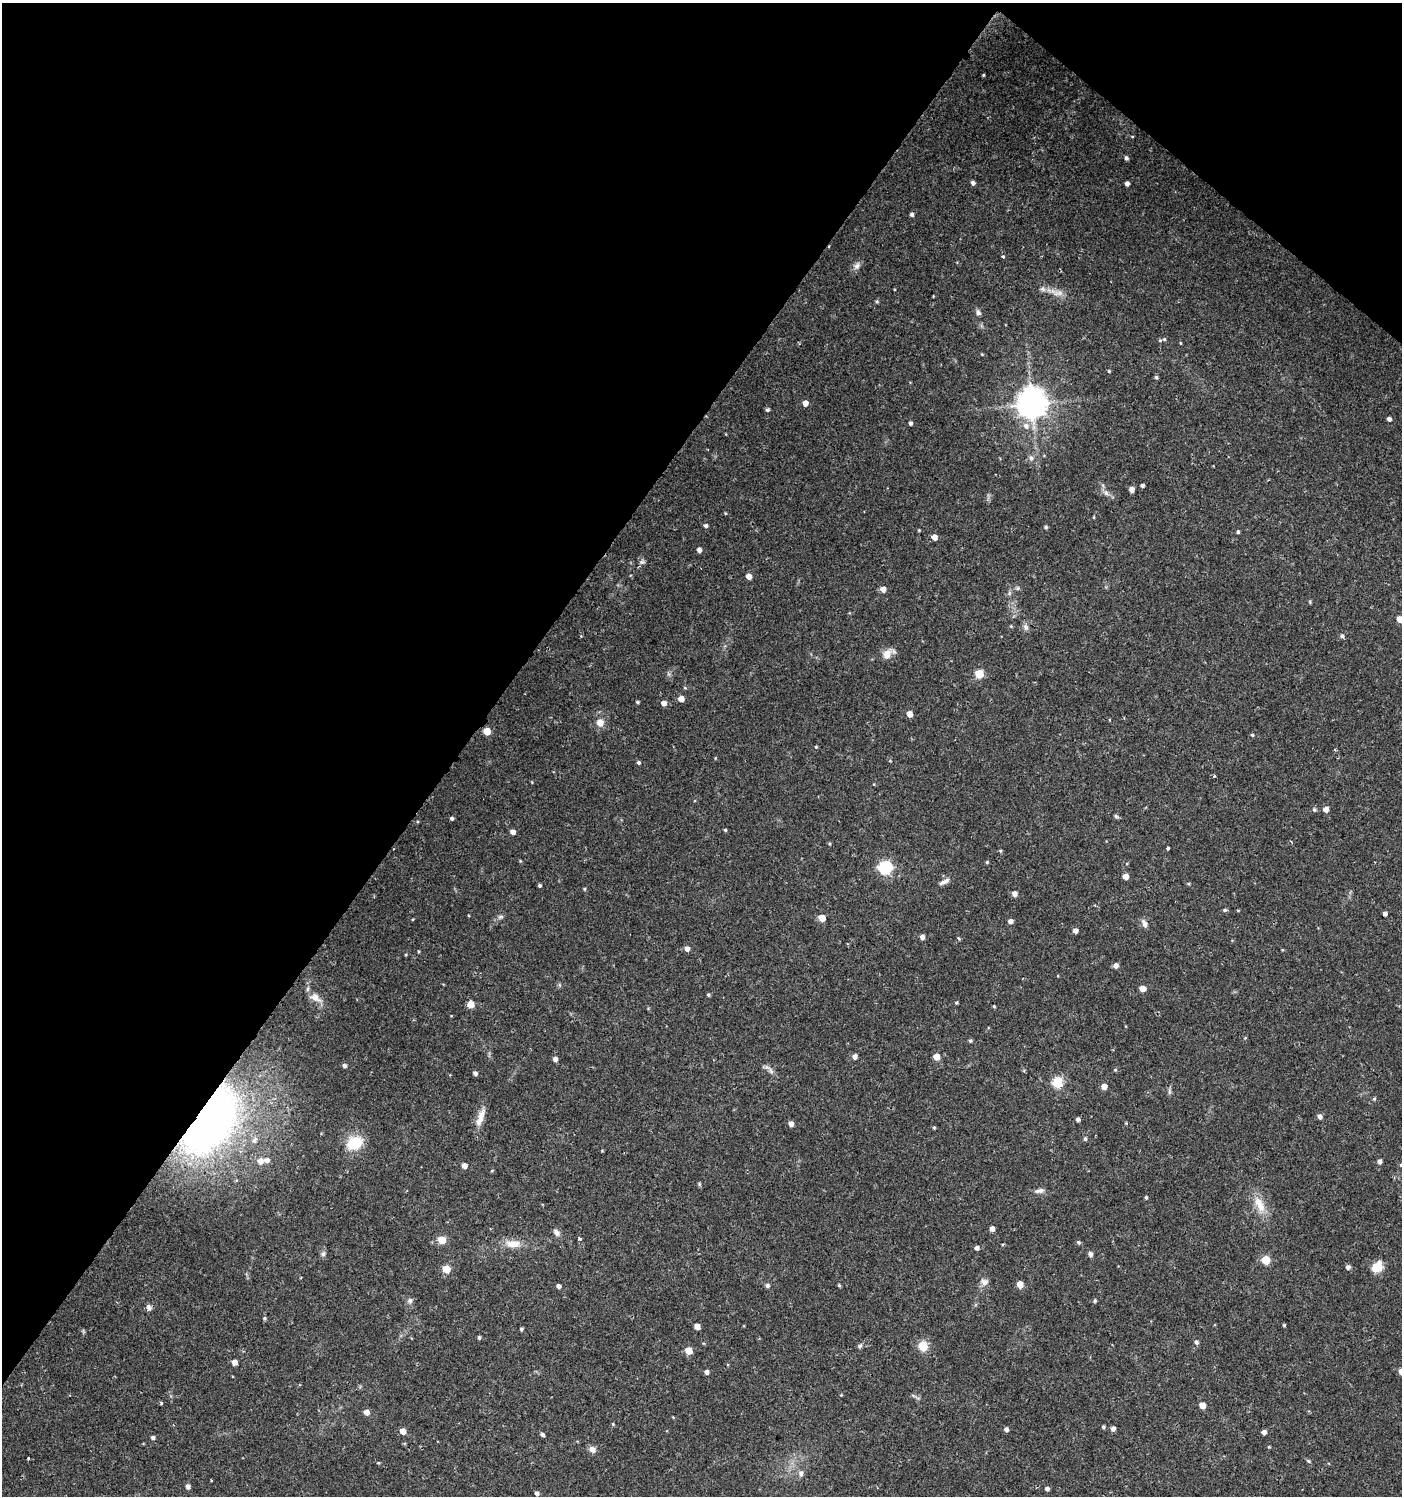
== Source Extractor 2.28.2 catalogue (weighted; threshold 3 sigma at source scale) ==
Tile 2 of 4 x 4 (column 2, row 1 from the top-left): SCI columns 1643-3042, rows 4483-5976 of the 6032 x 6001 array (HDU 1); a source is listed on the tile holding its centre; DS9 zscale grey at full resolution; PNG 1404 x 1498 px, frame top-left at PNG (2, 3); no overlay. Shown black and unused: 36% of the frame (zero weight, under 2 of 3 exposures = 1% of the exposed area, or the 3 px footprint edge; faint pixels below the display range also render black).
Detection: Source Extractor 2.28.2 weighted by HDU 2 'WHT'; one run over the whole footprint, this tile lists its part. Background 0.025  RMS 0.0041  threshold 0.0186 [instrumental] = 3 sigma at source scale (4.5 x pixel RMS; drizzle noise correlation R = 1.50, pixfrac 1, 0.0396/0.0396 arcsec/px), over >= 5 px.
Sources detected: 182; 1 inside a brighter object's white glare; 1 cosmic-ray / hot-pixel residue — not listed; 1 inside a brighter listed object's ellipse — not listed separately; the other 179 listed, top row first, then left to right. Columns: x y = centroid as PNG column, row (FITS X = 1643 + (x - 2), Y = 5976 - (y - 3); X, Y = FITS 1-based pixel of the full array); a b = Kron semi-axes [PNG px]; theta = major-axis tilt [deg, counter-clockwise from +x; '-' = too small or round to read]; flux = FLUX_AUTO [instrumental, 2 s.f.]
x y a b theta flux
984 75 5 3 - 0.4
1126 158 5 4 - 0.97
973 183 4 4 - 1.3
1127 183 4 4 - 1.6
912 214 4 4 - 1.1
1003 257 4 3 - 0.99
857 266 11 8 57 1.9
1043 289 8 6 -37 1.3
1058 293 16 8 2 3
877 301 5 4 - 0.56
978 312 8 6 -62 1.2
1164 339 4 4 - 0.5
1160 340 5 4 - 0.48
1180 343 4 3 - 0.32
1109 371 4 4 - 0.48
1156 377 5 4 - 0.67
805 403 5 5 - 2.8
1032 404 9 9 - 670
767 410 5 4 - 0.75
1389 419 4 4 - 1.5
910 423 4 4 - 0.97
1026 426 8 7 - 2.5
1031 458 7 6 - 1.1
1142 485 4 3 - 0.9
1132 489 5 4 - 2.3
1106 493 9 5 -59 1.4
725 513 5 3 - 0.35
1094 517 5 3 - 0.33
706 525 5 5 - 0.99
1046 527 5 4 - 0.62
919 530 3 3 - 0.35
1238 532 4 4 - 0.74
934 537 5 4 - 4.2
699 550 4 4 - 1.7
642 562 8 7 - 1
749 576 5 4 - 3.4
1018 588 6 5 - 0.67
883 589 5 4 - 3.3
1310 602 6 3 -73 0.42
1400 619 5 5 - 5.2
1011 626 5 4 - 0.43
1026 627 9 7 -72 1.4
1342 636 5 5 - 0.97
887 654 14 10 57 3.8
979 674 5 5 - 15
685 688 5 3 - 0.38
681 699 4 4 - 3.8
637 702 4 3 - 0.61
664 703 5 5 - 2.4
909 714 5 4 - 3.7
600 723 9 9 - 3.2
487 731 5 5 - 7.6
1252 735 4 3 - 0.55
816 747 4 4 - 0.46
1335 750 3 3 - 0.54
715 758 4 3 - 0.34
890 761 5 3 - 0.34
639 763 4 4 - 0.71
1214 776 3 3 - 0.54
1326 809 5 5 - 3
1314 810 6 5 - 0.7
1116 816 7 4 -30 0.63
452 818 4 4 - 0.91
725 830 4 3 - 0.52
513 832 4 4 - 2.5
1168 848 3 3 - 2.5
1000 851 5 4 - 0.54
987 862 4 4 - 0.46
885 868 6 6 - 65
1125 876 4 4 - 3.4
944 882 15 5 29 1.8
1188 884 5 3 - 0.41
540 885 4 4 - 0.74
584 889 4 4 - 0.45
1014 893 5 5 - 2.3
1225 910 5 4 - 0.62
1238 910 4 3 - 0.33
1385 913 4 4 - 1.3
500 917 9 5 18 1.1
822 918 5 5 - 6.1
1010 921 4 4 - 1.9
1144 923 11 6 -68 1.7
1075 930 5 5 - 1.8
922 937 5 5 - 1.7
959 939 4 4 - 0.7
687 949 5 5 - 2.3
418 951 4 3 - 0.35
406 955 4 3 - 0.35
1116 965 5 5 - 2
1142 988 5 4 - 3.4
709 995 4 4 - 0.64
315 997 15 10 -26 3.7
956 1002 3 3 - 0.5
471 1004 5 5 - 6.1
994 1006 4 3 - 0.43
1245 1038 4 4 - 0.34
970 1041 5 4 - 0.63
855 1057 5 4 - 1.9
937 1057 5 5 - 5.9
555 1059 4 4 - 1.8
345 1066 4 4 - 1
1115 1070 5 4 - 0.49
771 1071 10 6 -70 1.5
475 1073 4 4 - 1.2
1058 1083 6 5 - 32
1104 1086 5 5 - 3.2
1169 1091 9 4 82 0.88
1374 1099 5 4 - 0.57
1320 1116 5 5 - 1.6
480 1117 28 8 71 4.4
206 1119 41 27 57 360
1078 1119 4 4 - 1
791 1124 5 5 - 2.1
934 1127 4 4 - 0.47
1085 1139 5 5 - 0.78
254 1140 10 7 69 2
355 1143 19 15 28 11
267 1160 6 6 - 2
260 1161 7 6 - 3
1379 1161 5 4 - 1.2
1401 1165 4 4 - 0.47
464 1166 4 4 - 2.8
492 1171 5 3 - 0.35
699 1184 5 5 - 0.52
1039 1191 14 6 10 1.6
1146 1197 4 3 - 0.58
1259 1204 28 12 -64 7
992 1229 4 4 - 2.4
556 1232 10 7 -51 1.7
579 1239 3 3 - 1.7
442 1240 5 5 - 11
1078 1242 5 5 - 0.72
513 1244 19 10 -2 5.3
977 1248 5 4 - 1.5
323 1254 8 6 73 1.1
1090 1254 5 5 - 1.6
1266 1260 5 5 - 14
1348 1267 5 5 - 1.2
1377 1267 14 10 54 5.6
446 1269 5 5 - 11
985 1282 10 9 - 2
1020 1284 5 5 - 5
767 1285 6 5 - 0.87
839 1285 4 4 - 0.49
558 1286 4 4 - 1.4
410 1301 7 6 - 1.2
1095 1301 5 4 - 0.52
149 1307 8 6 -70 1.4
264 1318 4 4 - 0.61
1284 1325 3 3 - 0.46
697 1326 5 4 - 3.3
521 1329 4 3 - 0.73
83 1331 7 4 -72 0.51
479 1337 4 4 - 0.71
1196 1342 7 6 - 0.93
860 1346 6 5 - 1
923 1346 5 5 - 25
688 1350 5 5 - 7
234 1362 5 5 - 2.4
706 1372 5 4 - 1.5
841 1395 4 4 - 0.3
161 1403 3 3 - 0.72
1202 1405 5 5 - 4.6
366 1412 5 5 - 2.8
673 1417 3 3 - 0.29
1103 1427 4 4 - 0.62
1006 1429 5 5 - 1.2
1113 1429 5 5 - 1.5
403 1431 5 4 - 4.5
1264 1432 4 4 - 1.9
542 1435 4 4 - 0.97
153 1438 5 4 - 0.91
592 1449 9 7 -38 2
1308 1461 6 4 -22 0.57
378 1463 4 3 - 0.33
801 1473 8 7 - 1.7
188 1486 5 4 - 1.5
1047 1489 4 4 - 1.3
537 1493 5 4 - 0.83
Overlapping masked pixels (flux is a lower limit): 1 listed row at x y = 206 1119
Isophote crosses this tile's border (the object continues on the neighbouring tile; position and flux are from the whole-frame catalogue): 2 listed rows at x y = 1400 619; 1401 1165